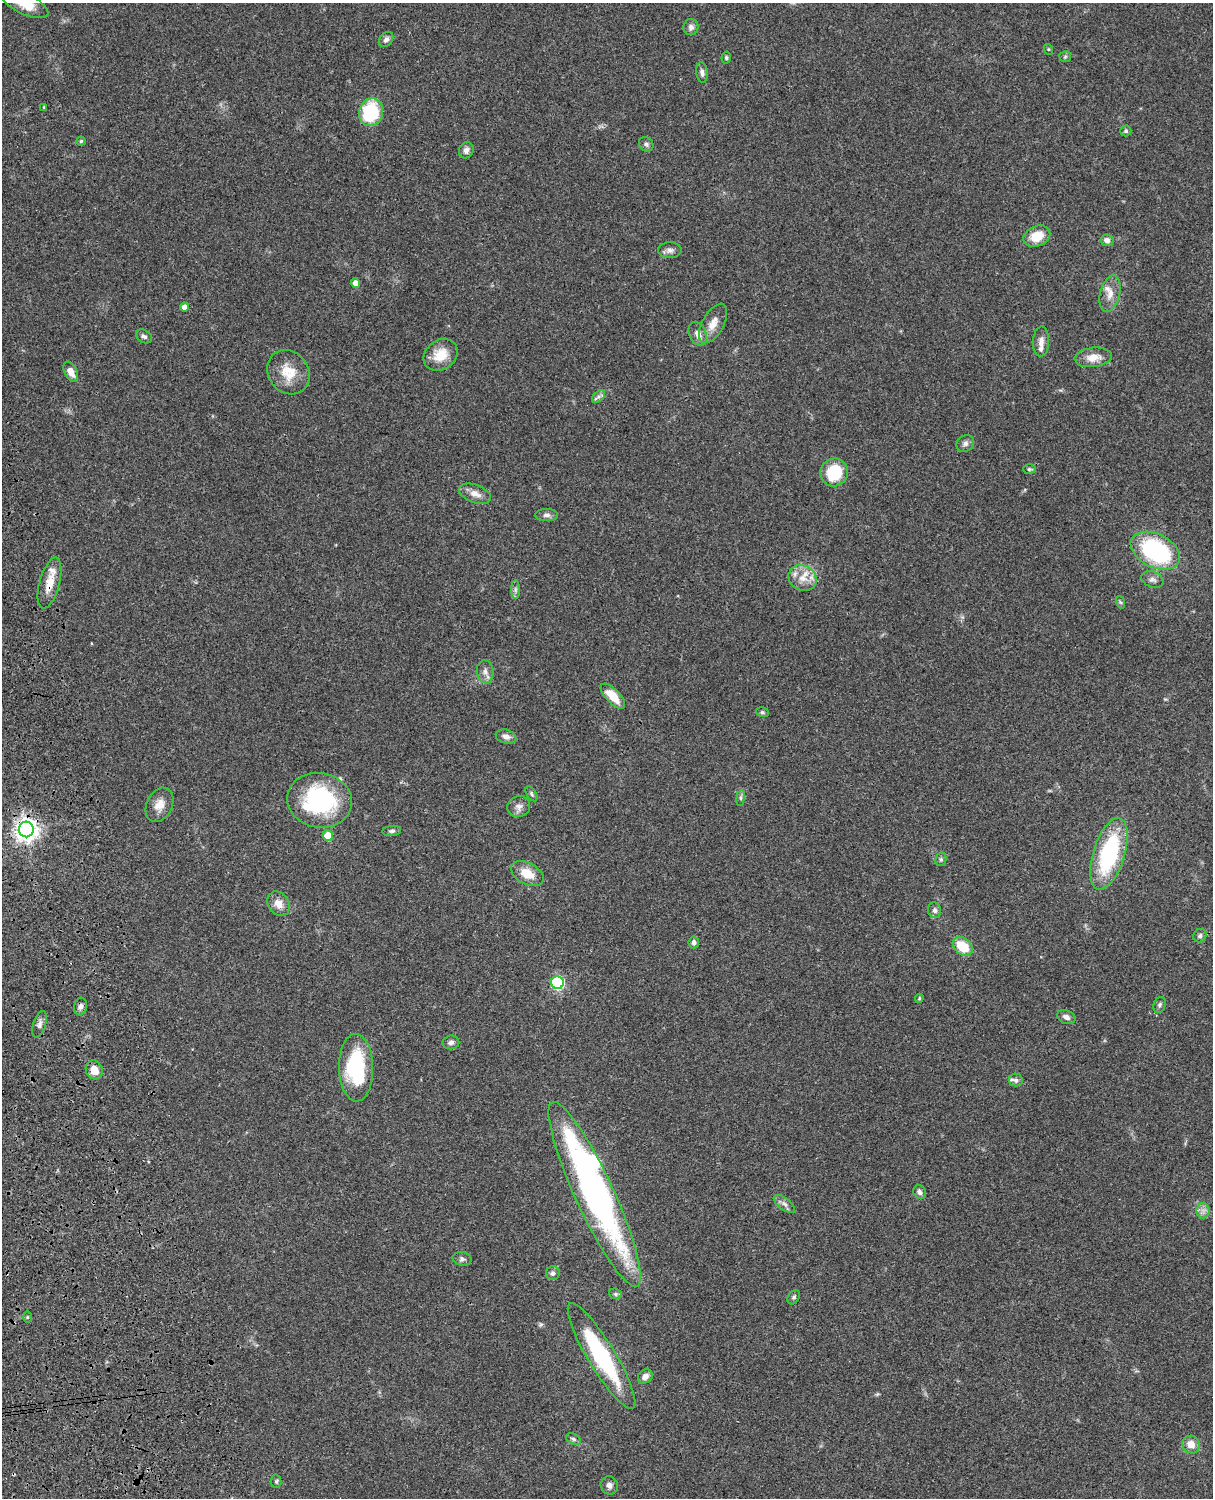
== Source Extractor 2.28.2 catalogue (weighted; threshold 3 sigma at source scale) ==
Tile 7 of 4 x 3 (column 3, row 2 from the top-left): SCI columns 2546-3756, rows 1772-3267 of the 5087 x 4926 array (HDU 1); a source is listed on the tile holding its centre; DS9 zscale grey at full resolution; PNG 1215 x 1500 px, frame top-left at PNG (2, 3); each listed source drawn as its Kron ellipse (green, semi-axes under 4 px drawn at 4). Shown black and unused: <1% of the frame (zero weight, under 3 of 4 exposures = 6% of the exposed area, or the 3 px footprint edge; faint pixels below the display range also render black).
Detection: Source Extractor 2.28.2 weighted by HDU 2 'WHT'; one run over the whole footprint, this tile lists its part. Background 0.0811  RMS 0.0059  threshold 0.0265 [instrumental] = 3 sigma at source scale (4.5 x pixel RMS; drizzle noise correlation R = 1.50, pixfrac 1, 0.05/0.05 arcsec/px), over >= 5 px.
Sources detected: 87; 1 inside a brighter object's white glare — neither listed nor drawn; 2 inside a brighter listed object's ellipse — not listed separately; the other 84 listed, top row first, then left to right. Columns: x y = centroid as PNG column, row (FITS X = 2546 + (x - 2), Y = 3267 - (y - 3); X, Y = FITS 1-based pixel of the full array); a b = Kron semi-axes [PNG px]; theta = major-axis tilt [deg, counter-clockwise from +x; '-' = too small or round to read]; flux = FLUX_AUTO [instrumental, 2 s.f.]
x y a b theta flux
25 4 25 10 -25 12
691 27 8 7 - 2.5
386 39 8 6 48 2
1048 49 5 3 - 0.55
1065 57 6 5 - 1
726 58 6 4 77 0.89
702 72 10 6 -81 2.1
44 107 3 3 - 0.45
371 112 14 12 76 37
1126 131 5 5 - 1.1
81 141 4 4 - 0.78
646 144 8 6 -43 1.6
466 150 8 7 - 2.5
1037 236 14 10 23 11
1107 240 7 6 - 3
670 250 12 8 0 2.5
355 283 5 4 - 5.3
1110 294 18 10 76 6.4
184 307 4 4 - 3.8
713 323 22 10 61 6.7
698 334 12 8 -64 3.9
144 336 8 6 -31 1.7
1041 342 15 8 88 3.8
441 355 18 14 36 12
1093 357 18 9 6 7.6
71 372 11 6 -64 4.8
288 372 23 20 -53 14
598 397 7 5 44 1.7
965 443 9 8 - 2.2
1029 469 6 5 - 0.92
834 472 14 13 - 24
475 494 16 9 -21 4.9
547 515 11 6 0 2.2
1155 551 26 16 -26 73
802 578 14 12 -25 8.4
1152 579 11 8 -20 2.4
50 583 26 10 75 10
515 590 9 4 90 1.5
1120 602 6 4 -70 0.84
485 672 11 8 -82 3.2
613 696 16 7 -46 12
762 712 6 5 - 1
506 737 10 7 -16 2.7
531 794 8 4 -58 1.1
741 798 8 4 82 1.3
320 800 32 27 -10 67
160 805 18 12 63 6.7
519 807 11 10 - 3.4
26 829 8 7 - 470
392 831 9 5 6 1.4
328 836 5 5 - 18
1109 854 37 16 73 64
941 859 7 5 76 1.3
527 874 17 10 -28 10
278 904 13 10 -55 5.8
935 910 8 6 -74 1.9
1200 936 7 6 - 1.5
694 942 6 5 - 2.2
963 946 11 8 -41 16
557 983 6 6 - 87
919 998 4 4 - 0.59
1159 1005 8 6 70 1.4
81 1006 9 6 81 2.1
1066 1017 9 6 -22 2.6
40 1024 14 6 72 2.5
451 1042 8 7 - 1.9
356 1068 34 17 -89 48
94 1070 10 8 -65 6.9
1016 1080 7 6 - 1.6
920 1192 7 6 - 2.1
595 1194 101 19 -65 230
784 1204 12 6 -37 2.4
1203 1211 8 6 90 2.4
462 1259 9 6 -12 1.6
553 1273 7 7 - 1.8
615 1294 6 5 - 1
794 1297 8 5 60 1.3
27 1317 6 4 89 0.64
602 1356 61 13 -59 63
645 1376 8 6 40 3.2
573 1439 8 5 -28 1.4
1191 1445 9 8 - 6.1
276 1481 7 5 -79 1.1
609 1485 9 8 - 2.6
Overlapping masked pixels (flux is a lower limit): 3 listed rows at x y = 50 583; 26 829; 595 1194
Isophote crosses this tile's border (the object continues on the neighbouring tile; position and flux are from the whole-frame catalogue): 1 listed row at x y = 25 4